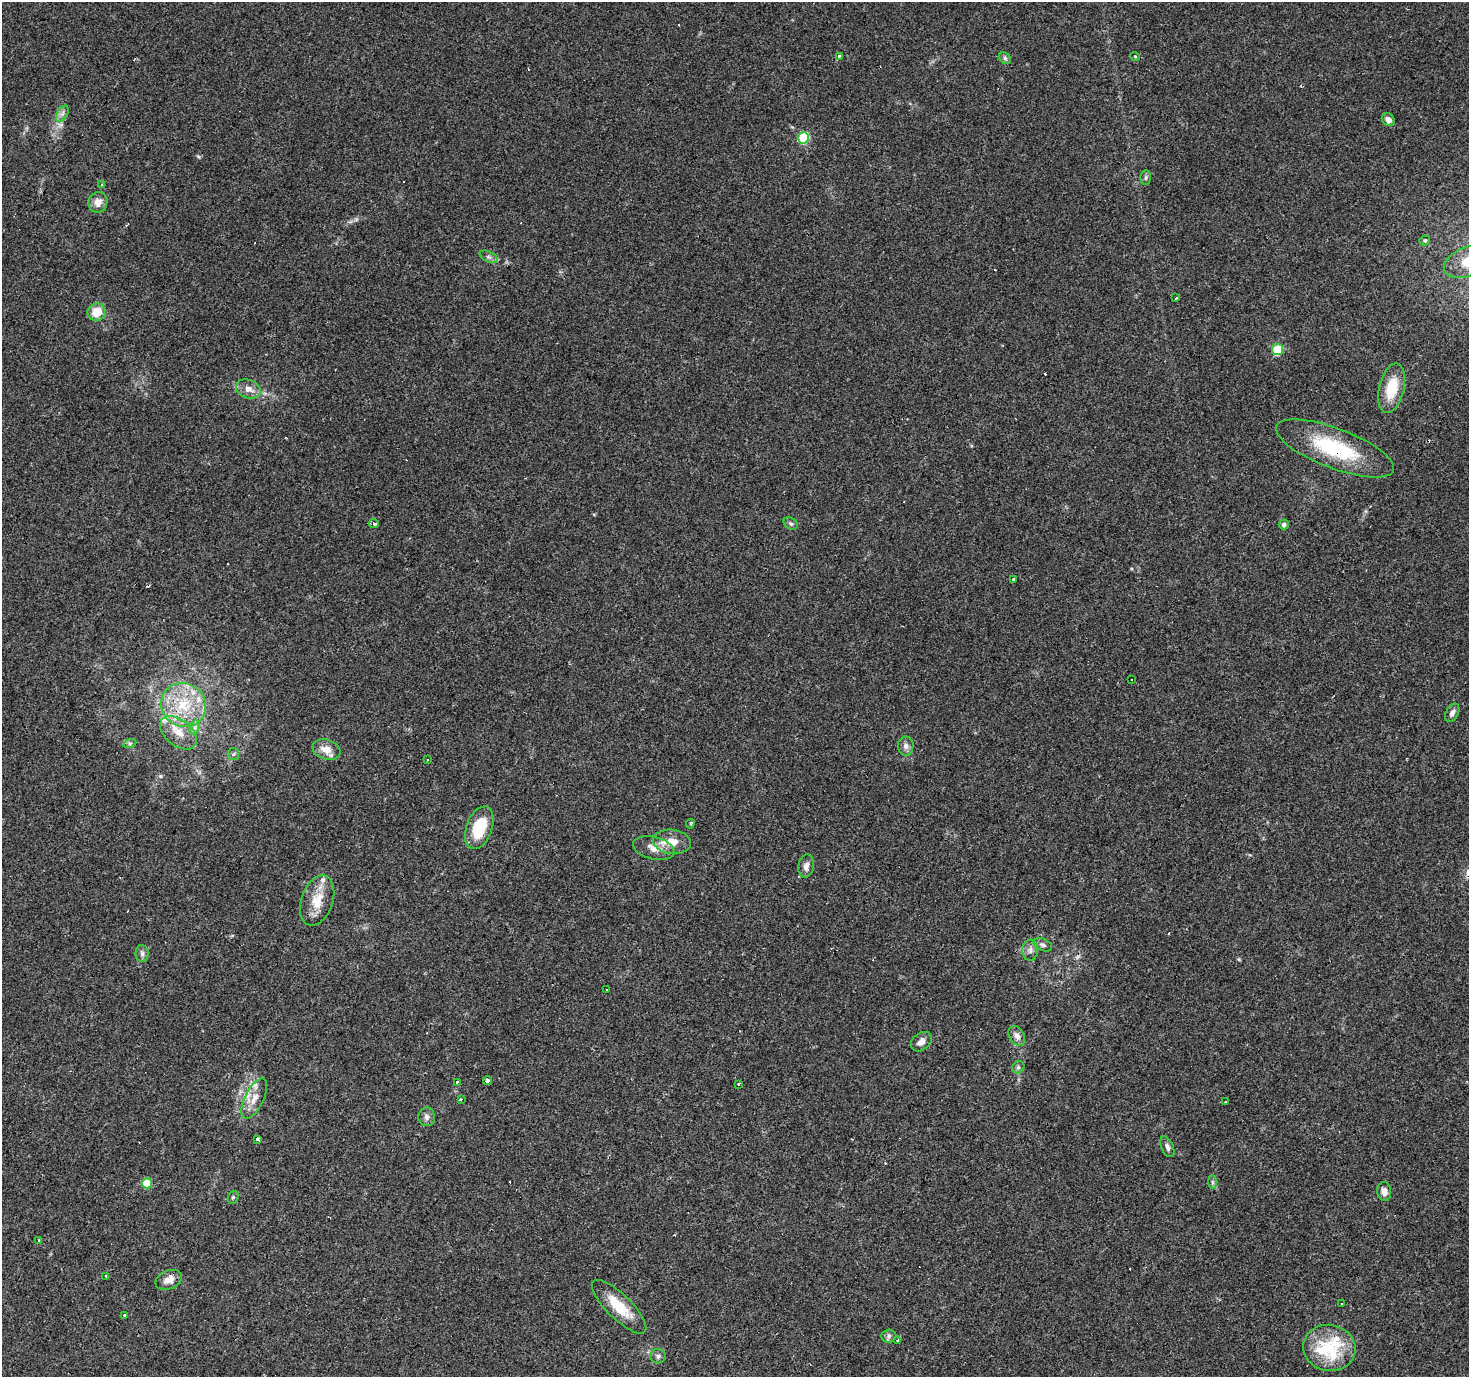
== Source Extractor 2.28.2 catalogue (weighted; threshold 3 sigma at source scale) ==
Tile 7 of 4 x 4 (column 3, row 2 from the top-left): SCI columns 2938-4404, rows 3005-4379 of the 5871 x 5941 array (HDU 1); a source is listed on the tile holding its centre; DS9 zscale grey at full resolution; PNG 1471 x 1379 px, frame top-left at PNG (2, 2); each listed source drawn as its Kron ellipse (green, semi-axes under 4 px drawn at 4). Shown black and unused: <1% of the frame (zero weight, under 3 of 4 exposures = <1% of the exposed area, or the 3 px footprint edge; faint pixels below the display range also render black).
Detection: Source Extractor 2.28.2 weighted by HDU 2 'WHT'; one run over the whole footprint, this tile lists its part. Background 0.0408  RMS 0.0038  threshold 0.017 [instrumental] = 3 sigma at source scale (4.5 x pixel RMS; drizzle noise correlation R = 1.50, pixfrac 1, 0.0396/0.0396 arcsec/px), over >= 5 px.
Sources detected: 93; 1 inside a brighter object's white glare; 18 cosmic-ray / hot-pixel residue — neither listed nor drawn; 6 inside a brighter listed object's ellipse — not listed separately; the other 68 listed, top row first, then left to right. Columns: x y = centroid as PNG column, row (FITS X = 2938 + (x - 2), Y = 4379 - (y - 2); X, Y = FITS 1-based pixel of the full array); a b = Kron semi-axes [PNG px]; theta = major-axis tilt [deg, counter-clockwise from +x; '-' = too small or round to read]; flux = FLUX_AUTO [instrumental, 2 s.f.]
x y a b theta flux
839 56 3 3 - 1.5
1135 56 5 3 - 0.3
1005 58 6 5 - 0.75
62 114 9 5 59 1.3
1388 120 7 6 - 2
804 138 6 5 - 26
1146 178 7 5 88 0.81
102 185 3 3 - 3.5
98 202 10 9 - 3.1
1425 240 5 5 - 0.63
489 257 9 5 -27 1.1
1467 262 25 14 22 11
1176 298 3 2 - 0.58
97 312 9 8 - 5.9
1277 350 5 5 - 16
1392 388 25 12 77 11
248 389 13 9 -22 3.1
1335 448 63 20 -21 31
374 523 5 4 - 1.1
791 523 8 5 -33 0.78
1284 524 5 5 - 1.1
1014 579 3 3 - 2.4
1131 679 2 2 - 0.3
183 705 23 21 -36 17
1452 713 10 6 60 1.6
195 727 7 4 72 1
178 733 21 13 -39 6.6
130 743 7 4 19 0.65
906 746 9 8 - 1.6
326 749 14 10 -19 4.4
233 754 6 5 - 0.8
427 760 3 2 - 0.5
690 824 5 4 - 0.49
479 828 22 13 69 14
672 842 19 12 -7 5.6
654 848 21 11 -14 4.7
806 866 11 7 79 2
317 901 26 15 70 8.5
1043 945 10 6 -26 1.1
1030 950 10 8 85 1.8
142 954 8 6 -89 1.2
607 990 3 3 - 0.74
1017 1036 11 7 -60 1.9
921 1042 12 8 39 2.2
1018 1067 6 5 - 0.75
487 1081 4 4 - 2
457 1082 3 3 - 1.1
738 1084 3 3 - 0.48
254 1098 22 9 64 4.7
461 1099 3 3 - 0.58
1225 1102 3 3 - 1.1
427 1117 9 8 - 1.6
258 1139 3 3 - 35
1167 1147 11 6 -66 1.3
1212 1182 7 4 -89 0.72
147 1183 5 5 - 12
1384 1192 9 7 -84 2
233 1197 6 5 - 0.64
39 1240 3 3 - 0.76
106 1276 3 2 - 0.42
169 1280 14 9 22 3.6
1342 1303 2 2 - 0.36
619 1307 36 12 -45 11
124 1315 3 3 - 0.82
889 1336 7 6 - 1
898 1341 3 3 - 1
1329 1348 26 23 -11 14
658 1356 8 7 - 1.1
Overlapping masked pixels (flux is a lower limit): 1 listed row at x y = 1335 448
Isophote crosses this tile's border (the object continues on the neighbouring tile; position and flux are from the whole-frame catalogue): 1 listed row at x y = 1467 262